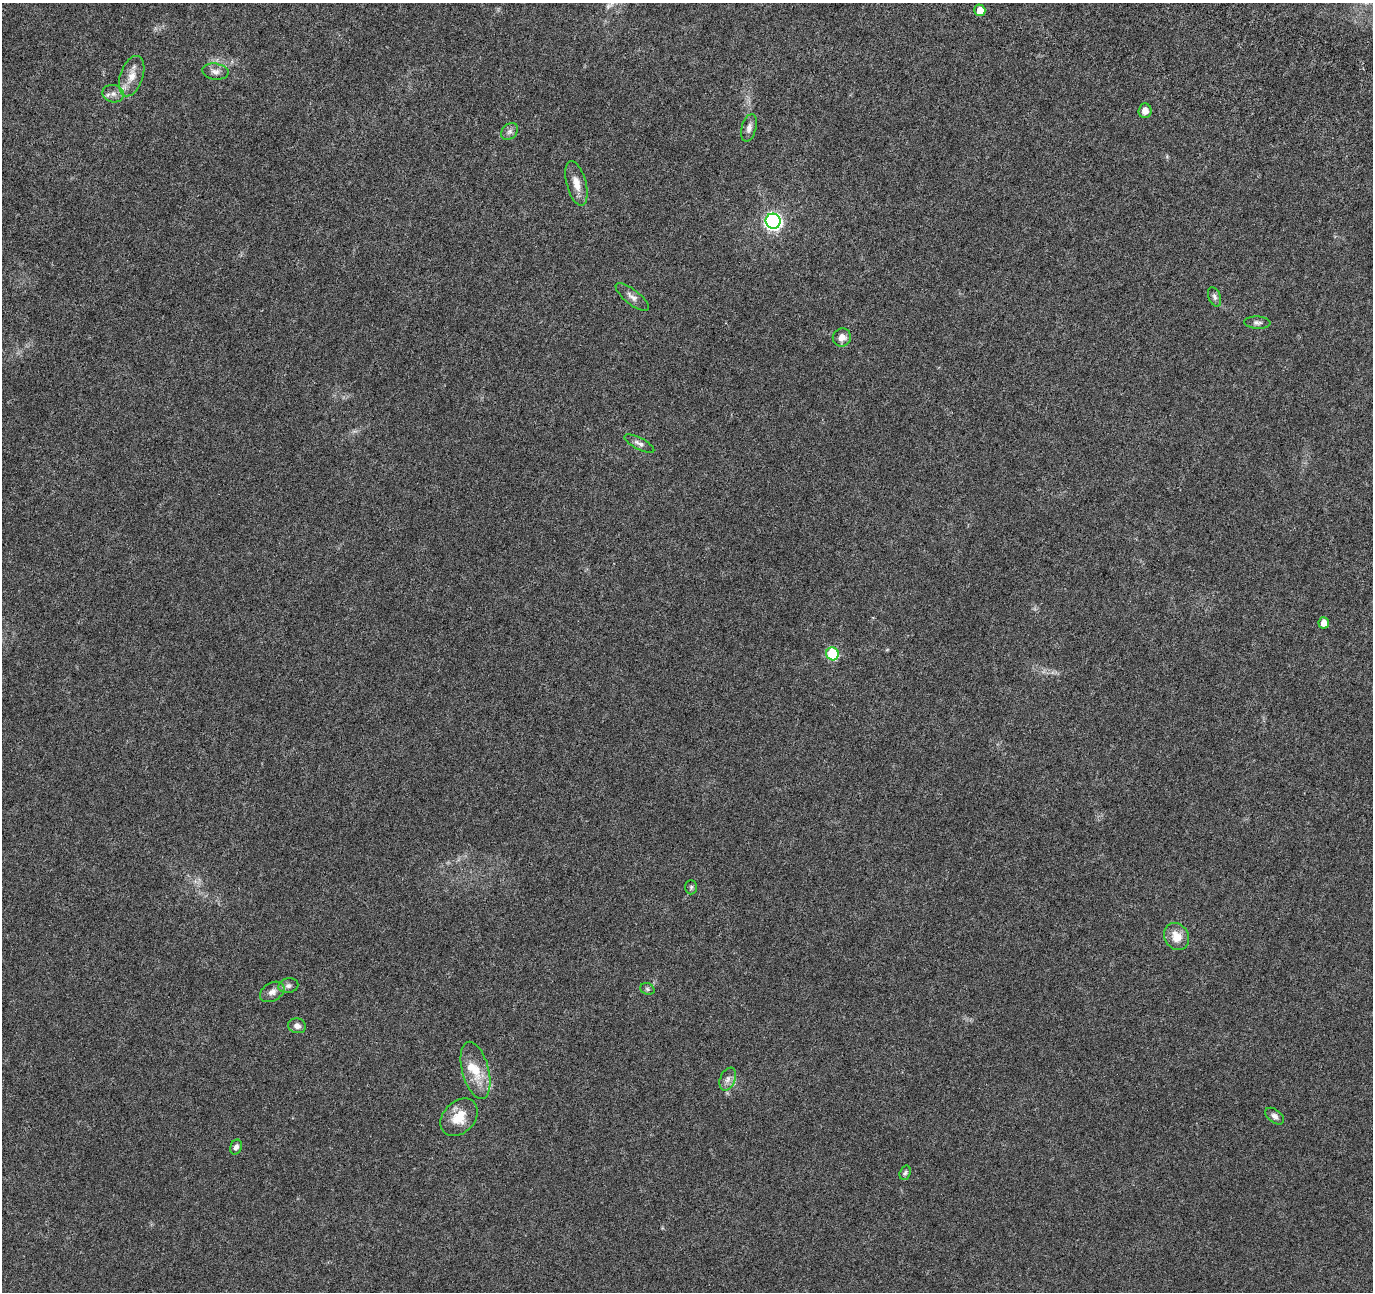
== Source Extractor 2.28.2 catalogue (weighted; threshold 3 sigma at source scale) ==
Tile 10 of 4 x 4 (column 2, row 3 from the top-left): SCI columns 1563-2933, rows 1692-2981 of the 5873 x 6022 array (HDU 1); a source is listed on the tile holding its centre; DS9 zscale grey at full resolution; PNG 1375 x 1294 px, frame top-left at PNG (2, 3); each listed source drawn as its Kron ellipse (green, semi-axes under 4 px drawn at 4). Shown black and unused: <1% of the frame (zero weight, under 4 of 8 exposures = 9% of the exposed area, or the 3 px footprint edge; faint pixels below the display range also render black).
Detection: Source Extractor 2.28.2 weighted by HDU 2 'WHT'; one run over the whole footprint, this tile lists its part. Background 0.00921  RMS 0.0012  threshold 0.00494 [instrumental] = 3 sigma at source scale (4.09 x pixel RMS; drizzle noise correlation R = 1.36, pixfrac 0.8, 0.0396/0.0396 arcsec/px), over >= 5 px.
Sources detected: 29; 1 inside a brighter listed object's ellipse — not listed separately; the other 28 listed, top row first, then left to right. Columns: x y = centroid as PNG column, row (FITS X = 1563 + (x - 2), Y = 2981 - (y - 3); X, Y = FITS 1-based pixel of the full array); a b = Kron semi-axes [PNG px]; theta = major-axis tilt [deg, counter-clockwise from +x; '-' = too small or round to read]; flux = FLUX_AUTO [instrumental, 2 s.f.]
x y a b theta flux
980 10 6 5 - 1.2
215 72 13 8 -10 0.56
132 76 21 11 71 1.4
113 94 11 8 -13 0.59
1145 111 7 6 - 0.7
749 128 14 7 76 0.51
510 131 9 7 44 0.38
576 183 23 10 -75 1.3
773 221 8 7 - 36
632 297 20 7 -38 0.62
1214 297 10 6 -70 0.32
1257 323 13 6 -3 0.36
842 337 9 8 - 0.82
639 444 16 5 -27 0.46
1324 623 5 5 - 0.93
832 654 6 6 - 7.1
691 887 7 6 - 0.19
1176 936 14 12 -59 1.4
288 986 10 7 11 0.41
647 989 7 5 -22 0.21
272 992 13 9 30 0.62
297 1026 9 7 -13 0.52
475 1070 29 13 -75 2.4
728 1079 12 7 67 0.57
1275 1116 11 6 -38 0.42
459 1117 21 15 46 2.1
236 1147 7 5 66 0.35
905 1173 7 5 72 0.22